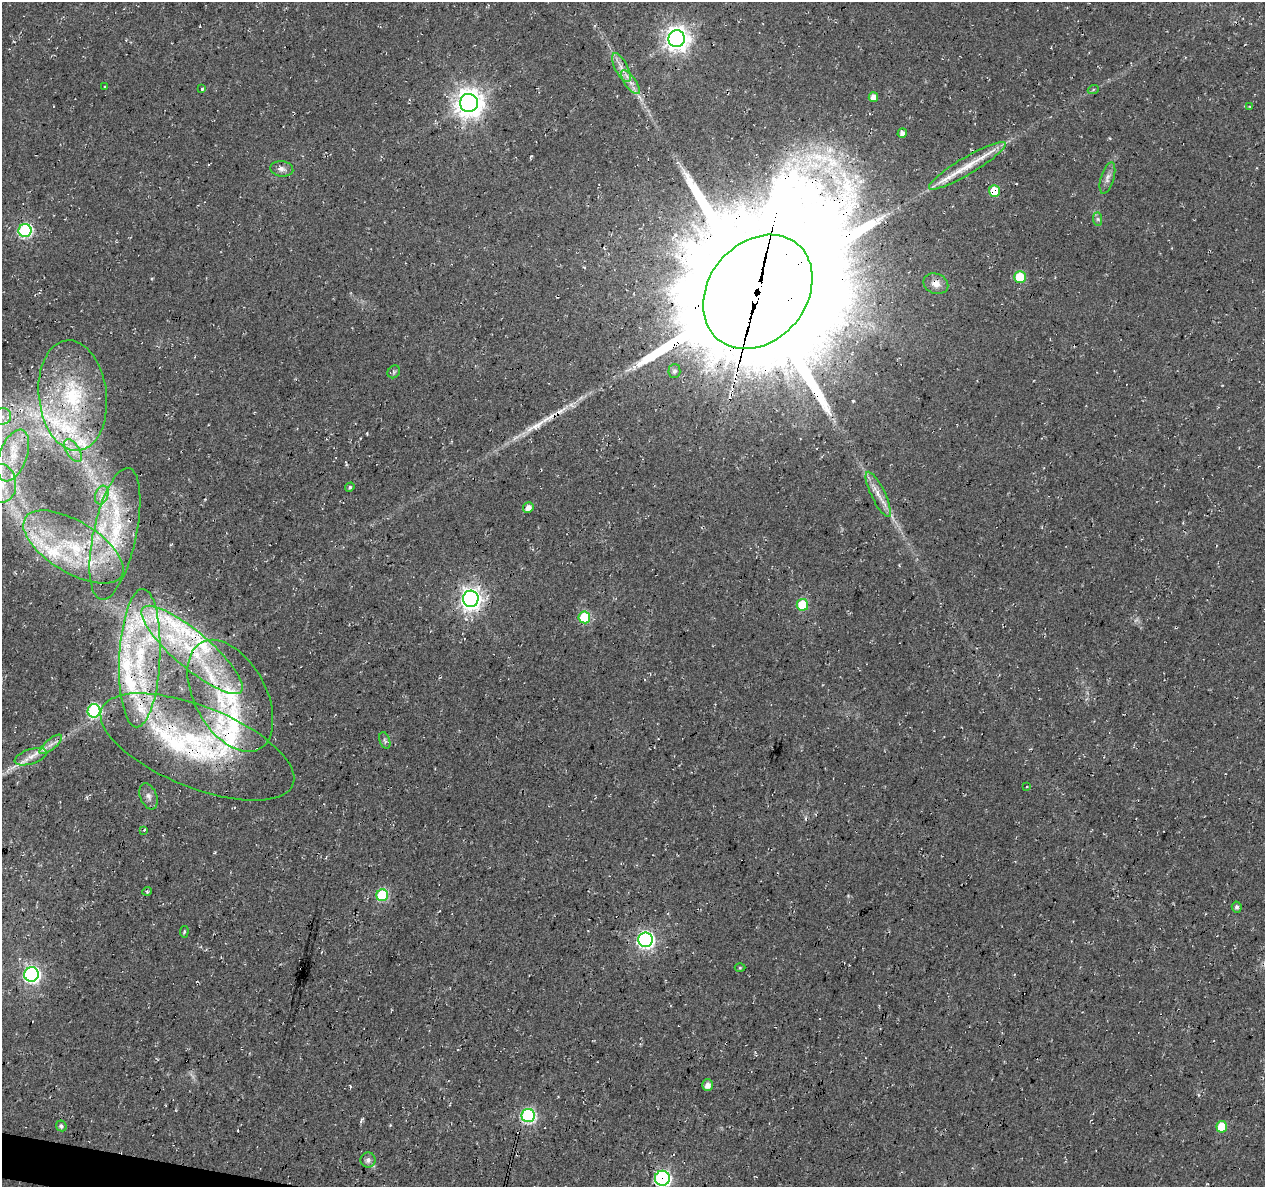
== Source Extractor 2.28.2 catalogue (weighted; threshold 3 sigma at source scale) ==
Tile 7 of 4 x 4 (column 3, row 2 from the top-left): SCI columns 2525-3787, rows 2595-3779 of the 5059 x 5250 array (HDU 1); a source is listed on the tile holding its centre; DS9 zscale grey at full resolution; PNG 1267 x 1189 px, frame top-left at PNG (2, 2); each listed source drawn as its Kron ellipse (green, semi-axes under 4 px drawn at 4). Shown black and unused: <1% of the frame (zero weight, under 3 of 4 exposures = <1% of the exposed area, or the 3 px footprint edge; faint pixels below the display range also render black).
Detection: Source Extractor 2.28.2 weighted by HDU 2 'WHT'; one run over the whole footprint, this tile lists its part. Background 0.0177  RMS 0.0054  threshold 0.0241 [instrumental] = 3 sigma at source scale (4.5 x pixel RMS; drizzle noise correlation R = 1.50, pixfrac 1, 0.0396/0.0396 arcsec/px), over >= 5 px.
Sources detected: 91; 1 too faint to see at this stretch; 4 cosmic-ray / hot-pixel residue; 2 long thin detections or spike segments (spike, bleed or trail) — neither listed nor drawn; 25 inside a brighter listed object's ellipse — not listed separately; the other 59 listed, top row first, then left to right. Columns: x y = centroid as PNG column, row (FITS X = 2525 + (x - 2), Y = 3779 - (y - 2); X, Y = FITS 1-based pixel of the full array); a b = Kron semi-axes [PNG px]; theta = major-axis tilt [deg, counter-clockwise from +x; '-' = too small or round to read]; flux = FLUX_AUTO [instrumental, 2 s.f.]
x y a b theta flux
677 39 8 8 - 460
621 68 16 6 -62 4.4
630 82 14 5 -54 3.7
105 87 3 2 - 0.61
202 89 3 3 - 3.2
1093 90 5 3 - 0.7
873 97 5 4 - 3.9
469 103 9 9 - 660
1249 107 4 2 - 0.38
902 133 5 4 - 2.8
967 166 44 8 31 14
282 169 11 7 -7 2.6
1107 178 16 6 73 3.1
994 191 6 5 - 18
1098 219 7 4 -89 1.2
25 231 6 6 - 85
1020 277 5 5 - 22
936 284 13 10 -23 4.6
758 292 62 49 50 24000
674 371 7 6 - 1.9
394 372 7 6 - 1.1
73 395 55 34 -83 69
2 416 9 8 - 3.9
73 451 13 6 -58 4.1
13 455 27 13 70 17
2 483 19 14 -86 13
350 487 5 4 - 1.1
878 494 25 7 -64 6.2
102 495 9 6 72 3.3
528 507 5 5 - 3.7
115 534 67 21 78 49
73 547 56 26 -31 60
471 599 8 8 - 320
802 605 6 6 - 24
584 617 6 6 - 33
192 650 64 18 -40 52
140 658 69 20 87 65
230 696 61 36 -61 53
94 711 6 6 - 78
385 740 8 5 -70 1.2
51 744 14 5 40 2.9
197 747 103 40 -22 88
31 757 17 7 18 4.8
1027 787 3 2 - 0.39
148 796 13 8 -69 3
144 830 4 2 - 0.46
147 891 5 3 - 0.84
382 895 6 6 - 42
1237 907 5 5 - 1.6
184 932 6 4 82 0.66
645 940 7 7 - 160
740 968 5 3 - 0.52
31 974 7 7 - 150
707 1085 6 5 - 3.4
528 1115 7 6 - 98
61 1126 5 5 - 1.5
1222 1127 6 5 - 16
368 1160 8 7 - 2.2
662 1178 7 7 - 110
Overlapping masked pixels (flux is a lower limit): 12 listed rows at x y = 967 166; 994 191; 936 284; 758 292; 73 395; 115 534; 584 617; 192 650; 140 658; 197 747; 528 1115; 662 1178
Isophote crosses this tile's border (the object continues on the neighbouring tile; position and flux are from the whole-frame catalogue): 3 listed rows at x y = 2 416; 2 483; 662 1178